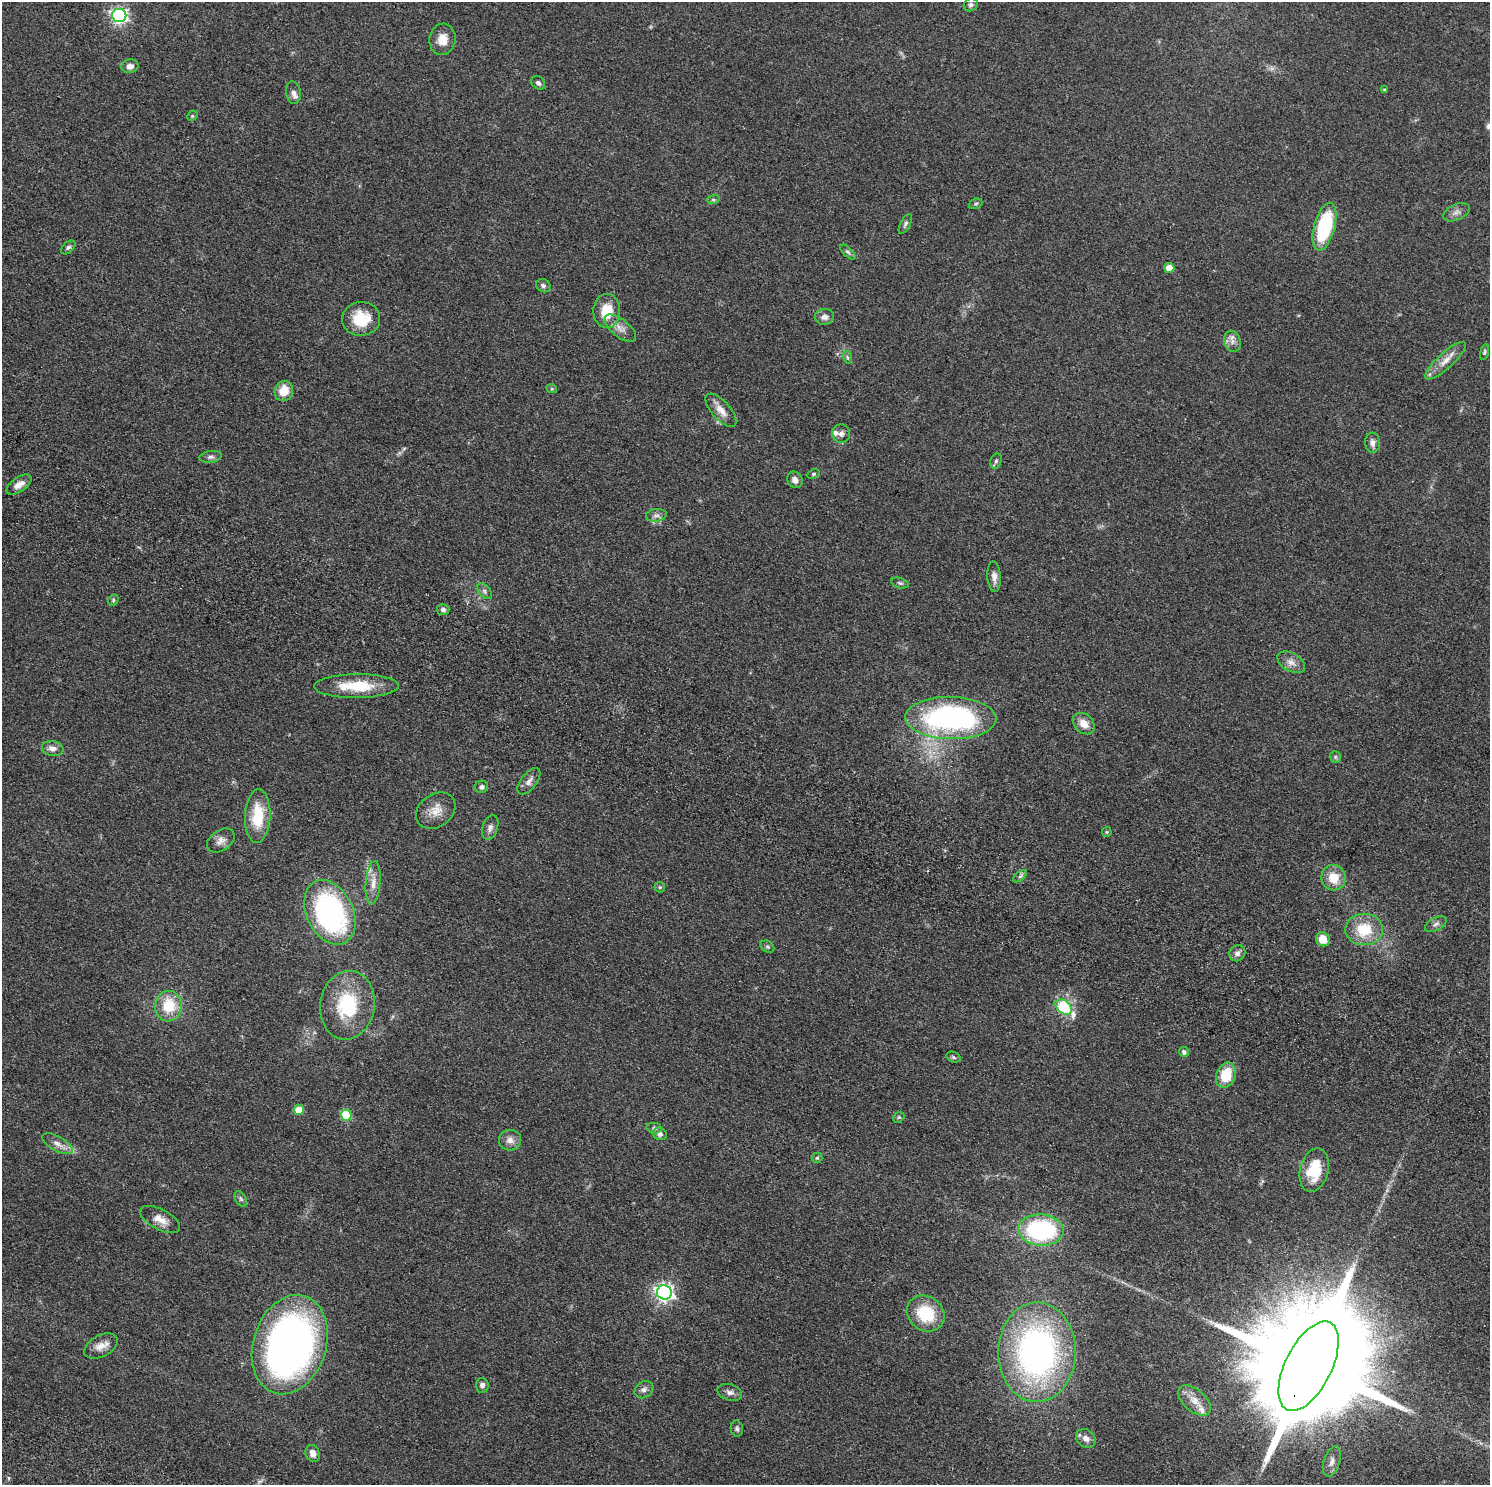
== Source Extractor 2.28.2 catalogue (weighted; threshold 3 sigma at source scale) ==
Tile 6 of 4 x 4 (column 2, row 2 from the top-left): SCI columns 1515-3002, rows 3310-4792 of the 6005 x 6486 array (HDU 1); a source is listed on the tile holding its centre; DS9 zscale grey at full resolution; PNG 1492 x 1487 px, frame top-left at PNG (2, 2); each listed source drawn as its Kron ellipse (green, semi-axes under 4 px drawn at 4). Shown black and unused: <1% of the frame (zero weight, under 2 of 4 exposures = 4% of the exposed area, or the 3 px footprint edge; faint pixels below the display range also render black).
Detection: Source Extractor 2.28.2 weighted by HDU 2 'WHT'; one run over the whole footprint, this tile lists its part. Background 0.0451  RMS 0.0067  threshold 0.03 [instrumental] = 3 sigma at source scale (4.5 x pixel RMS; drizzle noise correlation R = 1.50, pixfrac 1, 0.05/0.05 arcsec/px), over >= 5 px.
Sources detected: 101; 1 too faint to see at this stretch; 1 cosmic-ray / hot-pixel residue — neither listed nor drawn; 3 inside a brighter listed object's ellipse — not listed separately; the other 96 listed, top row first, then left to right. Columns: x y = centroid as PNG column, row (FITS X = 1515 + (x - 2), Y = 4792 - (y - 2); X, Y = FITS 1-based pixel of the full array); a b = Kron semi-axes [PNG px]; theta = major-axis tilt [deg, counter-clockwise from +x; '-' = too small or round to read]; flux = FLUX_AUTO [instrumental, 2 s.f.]
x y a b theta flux
971 5 7 6 - 1.7
119 15 7 6 - 170
442 39 16 13 82 7.7
130 66 8 6 14 3.7
538 83 7 6 - 1.7
1384 90 4 3 - 0.88
293 93 11 7 -81 2.9
192 116 6 4 46 0.89
713 200 6 4 18 0.98
976 204 7 5 22 1
1456 212 14 8 24 3.3
905 224 11 5 63 1.5
1325 227 24 10 75 48
68 247 8 5 43 1.4
848 252 9 4 -44 1.4
1169 268 5 5 - 8.5
543 286 7 6 - 1.7
607 311 17 13 88 15
824 317 9 8 - 3.2
361 319 19 17 4 19
620 328 19 9 -38 5.1
1232 341 10 8 -71 3.2
1484 352 8 4 79 0.96
847 357 6 4 -71 0.93
1446 361 26 7 43 7.2
552 389 5 3 - 0.63
284 391 10 9 - 11
721 410 21 9 -48 6.2
841 433 9 9 - 2.6
1372 443 10 7 -89 3.2
211 457 11 5 9 2.1
996 461 8 5 74 1.4
813 474 6 4 27 0.89
795 480 8 7 - 3.5
19 485 14 7 34 4.5
656 515 10 6 9 2.3
994 577 15 7 -86 3.9
900 583 9 5 -16 1.3
484 591 9 5 -50 1.7
113 600 6 5 - 1
443 610 6 5 - 2
1291 662 15 9 -30 4.2
356 686 42 12 0 23
951 718 45 21 -1 150
1084 724 12 9 -42 6.5
53 749 11 7 -9 3.7
1335 757 6 5 - 1.2
529 781 15 8 53 3.7
481 787 6 6 - 2.1
436 811 21 16 36 8.8
258 816 27 12 87 23
490 828 13 7 71 2.8
1107 832 5 5 - 0.73
221 840 15 10 34 4.3
1020 876 8 4 37 1.5
1333 878 12 12 - 12
373 883 22 7 85 5.9
660 887 5 5 - 0.88
330 912 34 23 -64 130
1436 924 12 6 27 2.2
1364 929 19 16 1 20
1323 939 7 6 - 9
767 947 7 5 -34 1.1
1237 953 8 7 - 2.6
347 1005 34 27 82 41
168 1006 15 13 88 19
1064 1007 9 6 -40 47
1184 1052 5 5 - 2
953 1057 7 5 -20 1.1
1226 1075 13 9 68 18
299 1110 5 5 - 13
346 1115 6 5 - 31
899 1117 6 4 44 0.95
654 1128 8 5 -9 1.5
660 1134 7 6 - 2.3
510 1140 11 10 - 4.1
57 1144 17 7 -29 4.8
817 1158 5 5 - 0.95
1314 1170 22 14 76 22
241 1199 8 5 -60 1.4
160 1219 22 10 -28 6.9
1041 1230 23 15 -3 82
664 1293 7 7 - 240
926 1314 20 17 -37 24
290 1345 51 36 72 320
101 1346 18 10 27 6.2
1037 1352 50 38 89 210
1309 1366 48 23 63 35000
482 1385 7 6 - 2.2
644 1390 10 8 31 2.7
730 1392 13 8 -17 2.9
1195 1401 19 11 -40 7.7
737 1428 8 6 -78 1.5
1086 1438 10 8 -40 3.8
313 1453 9 7 -71 3.9
1332 1461 16 8 73 3.6
Overlapping masked pixels (flux is a lower limit): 1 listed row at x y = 1309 1366